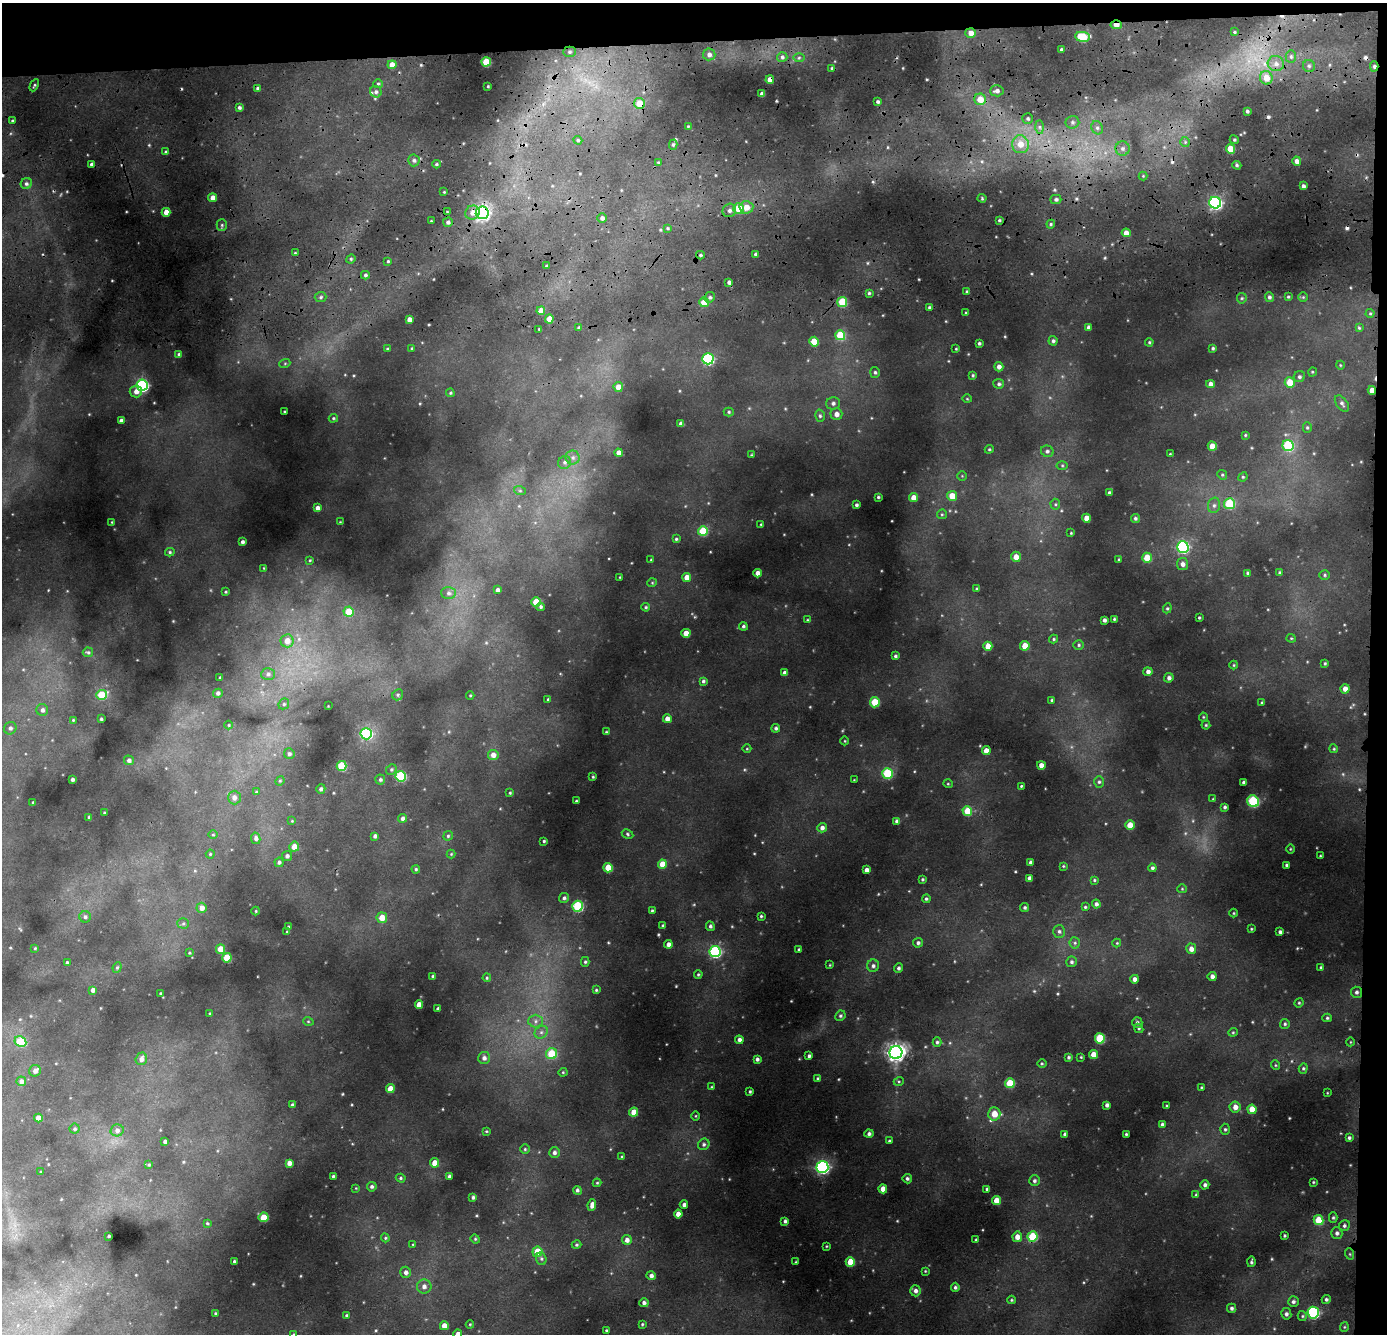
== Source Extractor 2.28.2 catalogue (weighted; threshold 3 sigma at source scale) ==
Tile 3 of 3 x 3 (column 3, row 1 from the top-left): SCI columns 2824-4208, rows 3226-4557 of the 4254 x 5119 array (HDU 1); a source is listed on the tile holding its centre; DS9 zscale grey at full resolution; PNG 1389 x 1336 px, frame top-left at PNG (2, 3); each listed source drawn as its Kron ellipse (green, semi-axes under 4 px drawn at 4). Shown black and unused: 5% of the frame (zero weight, under 3 of 4 exposures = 24% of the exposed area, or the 3 px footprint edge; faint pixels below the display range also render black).
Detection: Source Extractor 2.28.2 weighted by HDU 2 'WHT'; one run over the whole footprint, this tile lists its part. Background 0.116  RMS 0.011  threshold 0.0483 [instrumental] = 3 sigma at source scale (4.5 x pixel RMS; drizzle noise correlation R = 1.50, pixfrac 1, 0.05/0.05 arcsec/px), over >= 5 px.
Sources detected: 500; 9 cosmic-ray / hot-pixel residue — neither listed nor drawn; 1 inside a brighter listed object's ellipse — not listed separately; the other 490 listed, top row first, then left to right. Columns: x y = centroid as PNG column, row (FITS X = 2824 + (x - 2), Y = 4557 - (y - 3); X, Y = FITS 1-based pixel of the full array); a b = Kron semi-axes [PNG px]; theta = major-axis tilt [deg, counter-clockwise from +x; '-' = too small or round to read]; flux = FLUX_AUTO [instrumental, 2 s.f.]
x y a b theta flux
1116 25 5 3 - 8.6
1234 32 3 2 - 0.9
971 33 5 5 - 7
1082 37 7 5 -8 38
1061 49 3 3 - 1.5
570 52 6 5 - 2.3
709 54 6 6 - 4.5
1291 56 6 5 - 2.3
782 57 5 4 - 2.3
799 58 5 4 - 1.4
486 62 4 4 - 35
1276 64 8 7 - 5.9
392 65 4 4 - 10
1309 66 6 6 - 2.8
1374 66 5 4 - 2.8
832 68 4 3 - 1.2
1266 78 7 6 - 15
770 80 4 4 - 8.9
378 84 5 4 - 1.5
34 85 6 3 64 1.4
488 86 3 2 - 0.96
258 88 3 3 - 2.2
997 91 6 5 - 4.3
376 92 6 5 - 2.9
762 94 4 4 - 5.4
980 99 6 5 - 16
878 102 4 3 - 2
640 103 6 5 - 19
239 107 4 4 - 2.3
1247 111 3 3 - 1.9
1028 118 5 5 - 2.1
12 121 3 2 - 1.3
1072 122 7 6 - 3.3
688 126 3 3 - 0.92
1039 127 7 4 -89 2.7
1097 128 7 5 -68 3.4
578 140 4 4 - 1.5
1234 140 4 4 - 1.4
1185 142 5 5 - 1.9
1020 144 9 8 - 14
673 145 5 4 - 1.8
1122 149 7 7 - 4.4
1230 149 5 4 - 24
166 152 4 3 - 2
414 160 6 5 - 3
1297 161 5 4 - 5.1
658 162 4 4 - 1.1
92 164 4 3 - 2.8
437 164 4 4 - 1.4
1237 165 5 4 - 1.6
1143 176 4 4 - 1.2
26 184 6 5 - 2.6
1303 186 4 3 - 3.1
444 192 3 3 - 0.86
213 198 4 4 - 7.3
982 198 4 4 - 1.1
1056 199 5 4 - 2.2
1215 203 6 6 - 200
746 207 7 6 - 10
739 208 5 5 - 25
729 210 7 6 - 3.8
166 212 4 4 - 8.2
447 212 3 3 - 0.94
472 213 7 7 - 7
482 213 6 6 - 240
602 218 5 4 - 3.4
999 220 3 2 - 1.4
431 221 3 3 - 0.81
448 222 5 4 - 2.9
1051 224 4 4 - 1.3
222 225 5 5 - 1.7
667 228 4 3 - 1.3
1126 233 4 4 - 9.2
295 253 4 3 - 0.93
756 254 3 3 - 2.5
700 255 4 3 - 1.6
351 259 5 4 - 1.4
388 261 3 3 - 1.2
547 266 3 3 - 1.8
365 275 4 3 - 2.1
729 282 4 4 - 2.8
967 292 4 3 - 1.7
869 293 3 3 - 1.5
321 297 6 5 - 2.1
710 297 5 5 - 2.2
1269 297 5 4 - 2.1
1288 297 4 3 - 1.1
1303 297 4 4 - 1.1
1242 298 5 5 - 1.6
704 302 5 5 - 14
842 302 5 5 - 33
929 307 4 4 - 2
541 311 4 4 - 9.5
966 313 3 3 - 1.6
1370 313 4 4 - 1.1
409 319 4 4 - 5.5
549 319 4 4 - 12
1089 327 4 4 - 3.8
579 328 3 3 - 2.1
1359 328 4 3 - 1.1
539 329 2 2 - 0.81
840 335 5 5 - 35
1053 341 5 4 - 2.3
814 342 5 4 - 19
1149 342 4 4 - 1.2
979 343 3 3 - 1.9
412 348 3 3 - 1.2
1213 348 3 3 - 1.4
387 349 3 3 - 0.94
956 349 3 3 - 0.97
179 354 4 4 - 1.8
708 359 5 5 - 110
285 363 5 3 - 1
1340 365 4 3 - 0.81
999 367 4 4 - 4.6
875 372 5 5 - 1.9
1312 372 5 3 - 0.94
973 375 4 3 - 1.2
1299 377 6 5 - 2.1
1290 382 5 5 - 20
999 384 5 5 - 2.2
1210 384 4 4 - 4.5
142 385 5 5 - 150
618 387 5 4 - 9.3
1372 390 4 4 - 8.5
136 391 6 6 - 5.2
450 393 4 4 - 1.2
967 399 5 3 - 0.88
833 403 7 6 - 3.4
1342 403 9 5 -53 2.9
284 412 2 2 - 0.9
729 412 5 4 - 1.5
836 414 6 6 - 6
820 416 6 5 - 2.2
333 418 5 4 - 1.2
121 421 4 3 - 3.8
681 424 4 4 - 4.2
1307 427 5 4 - 1.4
1245 435 3 3 - 1
1288 445 6 5 - 54
1212 446 4 4 - 13
989 449 4 4 - 1.2
1047 451 6 5 - 2.7
619 453 4 4 - 7
1170 454 3 2 - 0.76
752 455 4 3 - 1
573 457 7 7 - 3.4
565 462 7 6 - 2.8
1062 465 5 3 - 1.2
1222 475 5 4 - 1.4
962 476 4 4 - 1.1
1243 477 5 4 - 1.3
520 491 6 4 -19 1.4
1109 493 3 3 - 1.8
952 496 5 5 - 14
878 497 3 3 - 1.3
914 498 4 4 - 11
1055 504 5 5 - 1.6
1229 504 5 5 - 44
856 505 3 3 - 2
1214 505 8 6 75 3.1
318 508 4 4 - 4.5
942 514 5 4 - 1.3
1086 518 4 4 - 9.9
1135 518 4 4 - 1.9
112 522 3 2 - 0.68
340 522 3 3 - 0.71
761 524 3 3 - 0.96
703 531 5 5 - 34
1071 533 3 3 - 0.94
676 539 4 4 - 1.3
242 542 3 3 - 2.5
1183 547 6 6 - 130
170 552 5 4 - 1.5
1016 557 5 5 - 8.5
1147 558 5 4 - 20
1119 559 3 3 - 1.2
310 560 4 3 - 1
651 560 4 2 - 0.68
1183 564 6 5 - 3.9
264 568 3 2 - 0.71
757 573 4 4 - 6.6
1248 573 4 3 - 1.4
1280 573 4 4 - 1.7
1325 575 5 4 - 1.5
620 577 3 2 - 0.63
687 577 4 4 - 9.6
652 583 5 3 - 0.87
977 589 4 3 - 1.3
498 590 4 4 - 3.3
226 592 3 3 - 1.1
448 593 7 6 - 3
536 602 5 4 - 23
540 607 4 4 - 1.7
646 607 4 3 - 1.3
1167 608 5 4 - 1.5
348 612 5 5 - 21
1199 618 3 2 - 1
1114 619 3 3 - 1.1
807 620 4 3 - 1.2
1104 620 4 3 - 2.7
743 626 4 4 - 1.8
686 633 4 4 - 10
1291 638 4 4 - 1.2
1054 639 4 4 - 1.4
287 641 6 6 - 9.4
1079 645 5 4 - 1.7
988 646 4 4 - 11
1025 646 4 4 - 17
88 652 5 5 - 1.6
895 656 3 3 - 1.8
1325 663 4 3 - 1.3
1234 665 4 4 - 1.1
1148 672 4 4 - 3.8
785 673 4 4 - 5.3
268 674 7 6 - 3.1
220 678 3 3 - 1.4
1169 678 5 4 - 3.1
703 681 4 4 - 1.9
1345 689 4 4 - 6.5
218 693 5 4 - 2.1
102 695 5 5 - 29
398 695 6 5 - 2
470 695 4 3 - 0.85
548 699 3 3 - 0.98
1052 700 3 3 - 1.3
875 702 5 5 - 30
1262 702 4 3 - 1.2
284 704 6 5 - 1.7
328 706 2 2 - 0.54
42 710 6 5 - 3.4
1203 717 4 4 - 1
101 719 3 3 - 1.5
667 719 4 4 - 5.9
73 720 4 3 - 1
229 725 4 3 - 0.81
1206 725 4 4 - 1.3
10 728 6 6 - 3.3
776 728 4 4 - 2.1
606 732 4 3 - 0.97
366 734 5 5 - 110
845 741 4 3 - 0.79
747 749 4 3 - 0.83
1334 749 4 3 - 0.96
986 751 4 4 - 8.2
289 754 5 5 - 2.4
493 755 5 5 - 6.1
129 760 5 4 - 2.9
1041 765 4 4 - 6.3
342 766 5 5 - 41
391 769 6 5 - 1.6
887 773 5 5 - 56
401 776 5 5 - 65
593 777 4 3 - 1.1
72 779 3 3 - 2.4
380 780 5 5 - 2
854 780 2 2 - 0.72
280 781 5 4 - 1.2
1099 782 6 5 - 1.9
1244 782 3 3 - 2.6
948 784 5 3 - 0.88
1021 786 3 3 - 1.2
321 789 5 4 - 2.5
256 792 4 3 - 0.88
510 793 4 3 - 1.1
234 798 7 6 - 4.7
1213 799 3 3 - 0.87
576 801 3 3 - 1.1
1253 801 6 5 - 74
33 802 3 2 - 1
1225 807 4 4 - 1.8
967 811 5 4 - 22
104 813 3 2 - 1
89 817 3 3 - 1.5
403 818 4 4 - 3.4
292 821 4 4 - 0.79
897 821 4 4 - 2.7
1130 825 4 4 - 13
822 828 5 4 - 3.5
627 834 6 4 -30 1.5
213 835 5 3 - 0.92
375 836 4 4 - 3
448 836 5 4 - 1.5
256 838 6 4 -77 3.1
544 841 3 3 - 1.2
294 847 5 5 - 9.2
1290 849 4 3 - 0.86
210 854 4 4 - 1.1
451 854 4 4 - 0.98
287 856 5 5 - 2.7
1320 856 3 2 - 0.85
279 862 4 4 - 2.5
1031 862 3 3 - 2.8
662 864 4 4 - 14
1286 865 3 3 - 1.5
1063 866 4 3 - 0.99
608 868 4 4 - 17
1152 868 4 4 - 2.3
416 869 4 4 - 1.5
866 870 4 4 - 4.8
1029 878 4 4 - 3.2
922 879 4 3 - 1.2
1094 880 4 3 - 1.2
1182 889 5 4 - 1.1
564 898 5 5 - 2.2
926 899 4 4 - 1.8
1096 904 4 4 - 2.9
578 906 5 5 - 71
1025 907 4 4 - 1.8
1085 907 4 4 - 1.3
202 908 5 5 - 6.4
256 911 4 4 - 1
652 911 4 3 - 1.3
1234 913 4 3 - 0.83
761 916 3 3 - 1.2
85 917 6 5 - 2.2
382 918 5 5 - 12
183 923 6 5 - 1.9
663 926 3 3 - 1.6
710 926 5 4 - 2.2
288 927 3 2 - 1.1
1251 929 3 2 - 0.82
1059 931 6 6 - 2.5
287 932 3 3 - 1.1
1280 932 4 3 - 2.4
918 943 5 5 - 2.6
1075 943 5 5 - 1.8
1117 943 4 4 - 1.1
668 944 4 4 - 4.2
35 948 3 3 - 0.86
221 949 4 4 - 13
799 949 3 2 - 1.2
1191 949 5 5 - 5.5
715 952 5 5 - 120
189 953 3 3 - 0.88
227 958 5 4 - 23
585 962 5 4 - 1.5
1071 962 5 5 - 2.1
67 963 3 3 - 2
830 965 4 3 - 0.79
873 966 6 6 - 2.9
117 967 5 4 - 1.5
1321 967 4 3 - 1.5
898 968 4 4 - 2.3
698 974 4 3 - 1.3
433 976 3 3 - 1.5
1212 976 4 4 - 3.7
487 978 4 4 - 1.3
1135 979 4 4 - 4.3
93 990 4 4 - 4.7
596 990 4 4 - 1.3
1356 992 6 5 - 2.6
160 993 3 2 - 0.94
1299 1003 5 4 - 1.3
419 1005 4 4 - 10
438 1009 3 3 - 2.6
210 1013 4 3 - 1.1
840 1016 5 5 - 1.8
1327 1018 5 4 - 1.5
308 1021 5 3 - 1
536 1021 7 6 - 4
1137 1023 5 5 - 2.4
1285 1024 5 5 - 1.6
1139 1028 5 4 - 1.5
541 1032 7 6 - 3.4
1233 1032 4 4 - 1.1
1100 1038 5 5 - 45
739 1040 4 4 - 3.6
20 1042 6 5 - 38
937 1042 5 4 - 1.9
1350 1042 4 3 - 0.68
896 1052 6 6 - 470
552 1054 5 5 - 33
1093 1054 4 4 - 11
809 1056 4 3 - 2.2
1069 1057 4 3 - 1.6
1081 1057 3 3 - 0.95
484 1058 6 6 - 3.8
141 1059 6 5 - 5.5
757 1059 4 4 - 2.6
1042 1063 5 3 - 1
1275 1065 5 3 - 0.89
1303 1068 5 4 - 1.6
35 1071 6 5 - 4.2
563 1072 4 4 - 1.1
818 1078 4 4 - 1.3
21 1081 5 5 - 3.9
899 1081 5 3 - 1.1
1010 1083 5 5 - 29
712 1087 4 4 - 1
1201 1087 3 3 - 0.93
390 1089 4 4 - 12
750 1092 3 3 - 1.3
1327 1093 3 2 - 0.67
292 1105 3 3 - 1.7
1107 1105 4 3 - 2.7
1167 1106 3 3 - 1
1235 1107 5 5 - 6.2
1252 1109 4 4 - 15
634 1112 4 4 - 12
994 1114 6 6 - 14
696 1116 5 3 - 0.94
38 1118 4 4 - 11
1162 1124 4 3 - 1.9
74 1129 5 5 - 1.6
1225 1129 5 4 - 1.5
117 1130 7 6 - 3.9
486 1131 4 3 - 0.98
869 1134 4 4 - 2.7
1065 1134 3 3 - 1.8
1126 1134 3 3 - 1.2
1349 1138 4 4 - 2
889 1141 4 4 - 1.4
165 1142 4 3 - 3
704 1144 6 5 - 2.4
525 1149 5 5 - 1.5
554 1153 5 5 - 3.1
622 1157 3 3 - 1.2
289 1163 4 4 - 5.5
435 1163 5 4 - 11
149 1165 4 3 - 1.1
822 1167 6 6 - 200
41 1172 3 2 - 1.1
333 1176 3 3 - 1.6
449 1176 4 3 - 2.6
401 1178 5 4 - 1.4
907 1179 5 4 - 2.2
1034 1181 5 5 - 2.4
1313 1182 3 3 - 0.97
597 1183 4 4 - 1.1
1205 1185 5 4 - 2.9
372 1187 5 4 - 2.4
356 1188 4 4 - 0.82
883 1189 4 4 - 9.1
987 1189 3 3 - 2.1
577 1190 4 4 - 2.1
1196 1195 4 4 - 1.4
473 1197 4 3 - 2.3
996 1200 4 4 - 13
592 1205 6 4 82 5.1
684 1205 4 4 - 3.1
678 1214 4 4 - 7.2
263 1217 5 5 - 16
1333 1218 5 4 - 1.5
1318 1220 5 5 - 26
785 1221 4 3 - 2.3
207 1223 3 3 - 1
1344 1226 6 5 - 2.3
1337 1233 6 5 - 3.1
109 1236 3 3 - 1.2
1284 1236 3 3 - 1.5
1017 1237 5 5 - 7.8
1032 1237 5 5 - 40
385 1238 4 4 - 1.3
475 1239 5 4 - 1.2
627 1240 5 4 - 4.6
976 1240 3 2 - 1.1
413 1244 4 4 - 1.1
577 1245 5 4 - 1.5
826 1246 3 2 - 0.82
537 1252 5 5 - 19
1350 1254 6 3 -71 1.2
541 1259 6 5 - 2.2
234 1261 3 3 - 1.2
796 1262 3 2 - 0.81
850 1262 5 4 - 21
1251 1262 5 3 - 1.7
925 1271 3 3 - 0.9
406 1272 5 5 - 3.9
651 1276 5 4 - 3.8
424 1286 7 7 - 4.1
955 1287 4 4 - 2
915 1291 5 5 - 3.8
1326 1299 4 4 - 2.3
1011 1300 4 4 - 1.2
1293 1302 5 5 - 2.6
644 1303 4 4 - 2.8
1232 1308 4 4 - 2.3
215 1313 3 3 - 1.2
1313 1313 6 5 - 120
1286 1314 6 5 - 2.8
346 1315 3 3 - 1.2
1302 1316 5 4 - 1.4
470 1324 4 4 - 0.93
642 1324 4 3 - 1.1
444 1326 4 4 - 8.6
1344 1327 5 4 - 1.2
606 1330 3 2 - 1.1
294 1334 3 3 - 0.92
458 1334 4 4 - 4.2
Overlapping masked pixels (flux is a lower limit): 8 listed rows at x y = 1116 25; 486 62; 1374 66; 770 80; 640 103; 482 213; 1372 390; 822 1167
Isophote crosses this tile's border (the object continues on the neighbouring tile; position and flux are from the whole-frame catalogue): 2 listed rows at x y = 294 1334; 458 1334